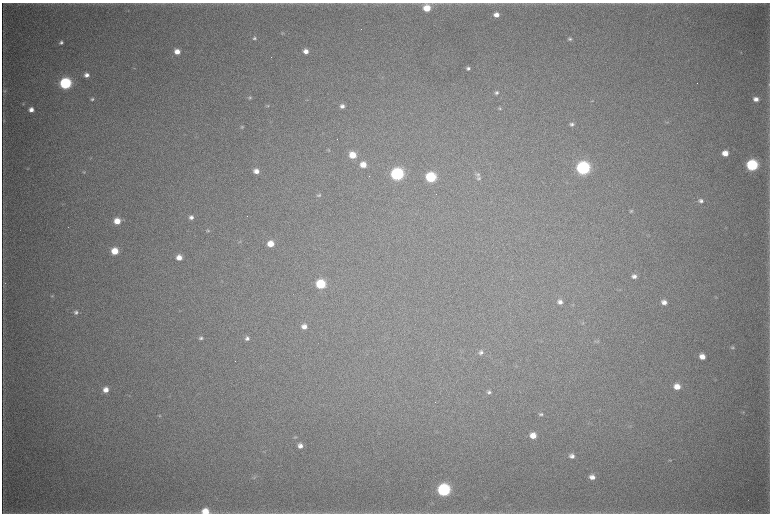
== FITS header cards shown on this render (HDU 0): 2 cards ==
NAXIS1  =                 1536 / length of data axis 1
NAXIS2  =                 1023 / length of data axis 2

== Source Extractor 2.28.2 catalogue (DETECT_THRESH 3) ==
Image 1536 x 1023 px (HDU 0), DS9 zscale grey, zoomed out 1/2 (1 PNG px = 2 x 2 image px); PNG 772 x 516 px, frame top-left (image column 1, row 1022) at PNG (2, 3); no overlay
Background 4410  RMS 38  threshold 113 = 3 sigma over >= 5 px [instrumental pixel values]
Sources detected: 88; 3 cannot appear on this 1/2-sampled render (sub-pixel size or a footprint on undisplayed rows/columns) and are not listed; the other 85 listed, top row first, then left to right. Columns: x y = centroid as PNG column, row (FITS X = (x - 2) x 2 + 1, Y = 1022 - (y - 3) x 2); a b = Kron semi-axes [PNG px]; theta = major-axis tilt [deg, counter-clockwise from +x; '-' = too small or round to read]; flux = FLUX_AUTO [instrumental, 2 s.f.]
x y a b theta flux
427 8 6 6 - 1.6e+05
128 11 3 2 - 3.7e+03
496 15 5 4 - 5.8e+04
282 33 4 4 - 8.4e+03
254 38 5 5 - 1.8e+04
570 39 6 4 1 1.7e+04
61 42 5 4 - 2.1e+04
177 51 6 5 - 7.6e+04
306 51 5 5 - 5.4e+04
741 52 3 3 - 4.3e+03
134 68 4 3 - 5.9e+03
468 68 4 4 - 2.0e+04
87 75 5 5 - 3.8e+04
65 83 6 6 - 1.1e+06
769 84 5 2 - 6.0e+03
4 91 6 5 - 1.3e+04
496 93 6 5 - 1.8e+04
249 97 6 4 16 1.3e+04
92 99 5 4 - 1.4e+04
756 99 5 5 - 4.4e+04
307 100 5 3 - 6.8e+03
592 101 4 3 - 6.1e+03
23 104 4 3 - 7.4e+03
268 106 5 4 - 1.0e+04
342 106 6 5 - 3.5e+04
500 108 5 4 - 1.1e+04
31 110 5 4 - 4.9e+04
3 120 6 3 -87 7.9e+03
667 122 3 3 - 6.4e+03
572 124 6 5 - 2.2e+04
242 127 5 4 - 1.2e+04
329 150 4 3 - 6.9e+03
725 153 6 5 - 9.2e+04
353 155 6 6 - 1.6e+05
363 165 6 5 - 1.0e+05
752 165 6 6 - 9.3e+05
28 168 5 2 - 5.2e+03
583 168 7 6 - 1.8e+06
256 171 6 5 - 5.8e+04
84 172 4 4 - 7.8e+03
397 174 7 6 - 1.5e+06
478 174 7 5 -12 1.8e+04
431 177 6 6 - 6.3e+05
479 178 6 5 - 1.5e+04
319 195 5 5 - 1.3e+04
701 201 6 5 - 3.0e+04
631 211 6 4 20 1.0e+04
191 217 6 5 - 3.2e+04
117 221 6 6 - 1.2e+05
208 231 5 4 - 1.2e+04
240 241 4 4 - 7.8e+03
270 244 6 5 - 1.2e+05
115 251 6 5 - 1.6e+05
179 257 5 5 - 7.5e+04
634 276 6 5 - 3.6e+04
321 284 6 6 - 4.6e+05
52 296 5 4 - 9.1e+03
560 302 6 5 - 3.4e+04
664 302 6 5 - 4.7e+04
76 312 6 5 - 2.3e+04
583 323 4 3 - 6.1e+03
304 326 6 5 - 5.1e+04
201 338 6 4 17 1.9e+04
247 338 6 5 - 2.7e+04
597 342 5 4 - 1.0e+04
732 347 5 4 - 1.4e+04
481 352 6 5 - 2.3e+04
702 356 5 5 - 6.9e+04
677 386 7 6 - 8.9e+04
106 390 6 5 - 6.2e+04
489 392 6 4 -2 1.8e+04
743 412 4 3 - 8.0e+03
541 414 6 4 0 1.6e+04
160 416 5 4 - 8.3e+03
630 426 4 2 - 6.4e+03
533 436 6 5 - 8.9e+04
295 437 5 4 - 9.8e+03
300 446 6 5 - 4.0e+04
265 452 3 3 - 5.7e+03
572 456 6 5 - 3.6e+04
670 460 4 3 - 5.4e+03
254 477 6 4 -90 1.2e+04
592 477 6 5 - 4.8e+04
444 490 7 6 - 1.4e+06
205 511 7 6 - 1.3e+05
At the frame edge (FLAGS 8, measured only in part): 2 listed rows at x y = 769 84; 205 511
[3 sub-pixel or undisplayed-footprint detections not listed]